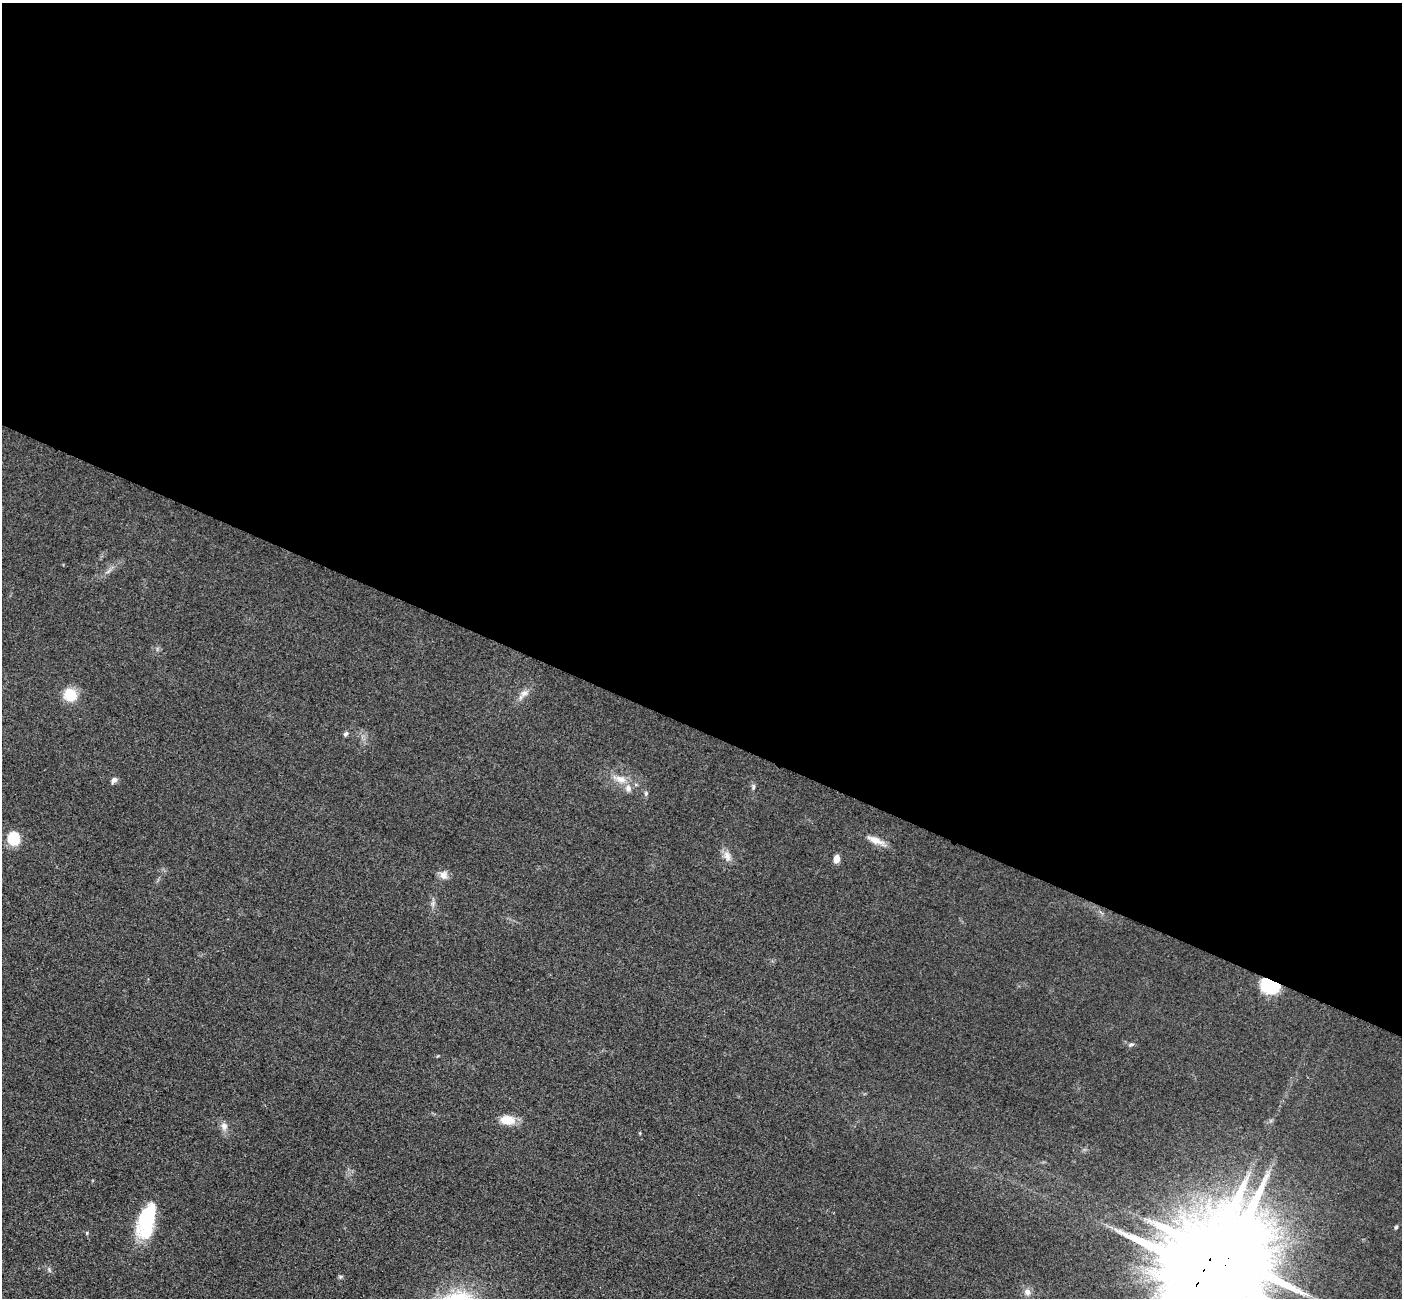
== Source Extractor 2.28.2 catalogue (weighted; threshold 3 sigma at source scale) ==
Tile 3 of 4 x 4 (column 3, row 1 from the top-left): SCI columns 2824-4223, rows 4195-5490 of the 5647 x 5660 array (HDU 1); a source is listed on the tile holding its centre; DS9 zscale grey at full resolution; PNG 1404 x 1300 px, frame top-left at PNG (2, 3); no overlay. Shown black and unused: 56% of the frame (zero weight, under 3 of 4 exposures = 3% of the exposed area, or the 3 px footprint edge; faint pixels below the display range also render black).
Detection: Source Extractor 2.28.2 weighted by HDU 2 'WHT'; one run over the whole footprint, this tile lists its part. Background 0.0486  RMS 0.0085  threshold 0.0382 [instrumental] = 3 sigma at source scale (4.5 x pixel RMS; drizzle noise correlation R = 1.50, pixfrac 1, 0.05/0.05 arcsec/px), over >= 5 px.
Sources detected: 23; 1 inside a brighter listed object's ellipse — not listed separately; the other 22 listed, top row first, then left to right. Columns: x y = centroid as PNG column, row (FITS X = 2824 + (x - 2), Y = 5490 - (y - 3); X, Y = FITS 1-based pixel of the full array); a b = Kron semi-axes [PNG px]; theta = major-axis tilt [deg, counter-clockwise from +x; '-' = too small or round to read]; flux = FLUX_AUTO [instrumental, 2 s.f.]
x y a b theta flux
524 693 13 8 29 5.2
70 695 13 11 -40 21
346 734 7 5 50 1.8
620 779 17 8 -17 8.7
114 780 8 6 38 3.1
753 787 7 5 90 1.7
646 793 6 4 48 1.2
13 838 13 11 -80 24
875 840 25 7 -21 8.4
727 856 15 9 -64 6
837 859 7 6 - 7
443 875 11 10 - 5.5
1270 986 13 10 -16 57
1131 1045 8 4 19 1.6
507 1120 13 8 -9 18
224 1126 10 9 - 4.5
147 1221 37 16 75 56
1396 1227 4 4 - 1.2
87 1233 5 3 - 0.89
1229 1258 22 18 -88 13000
1203 1270 29 19 69 21000
1027 1292 10 8 -46 4.2
Overlapping masked pixels (flux is a lower limit): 3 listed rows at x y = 1270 986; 1229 1258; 1203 1270
Isophote crosses this tile's border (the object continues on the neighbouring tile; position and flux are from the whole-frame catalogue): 2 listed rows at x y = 1229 1258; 1203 1270